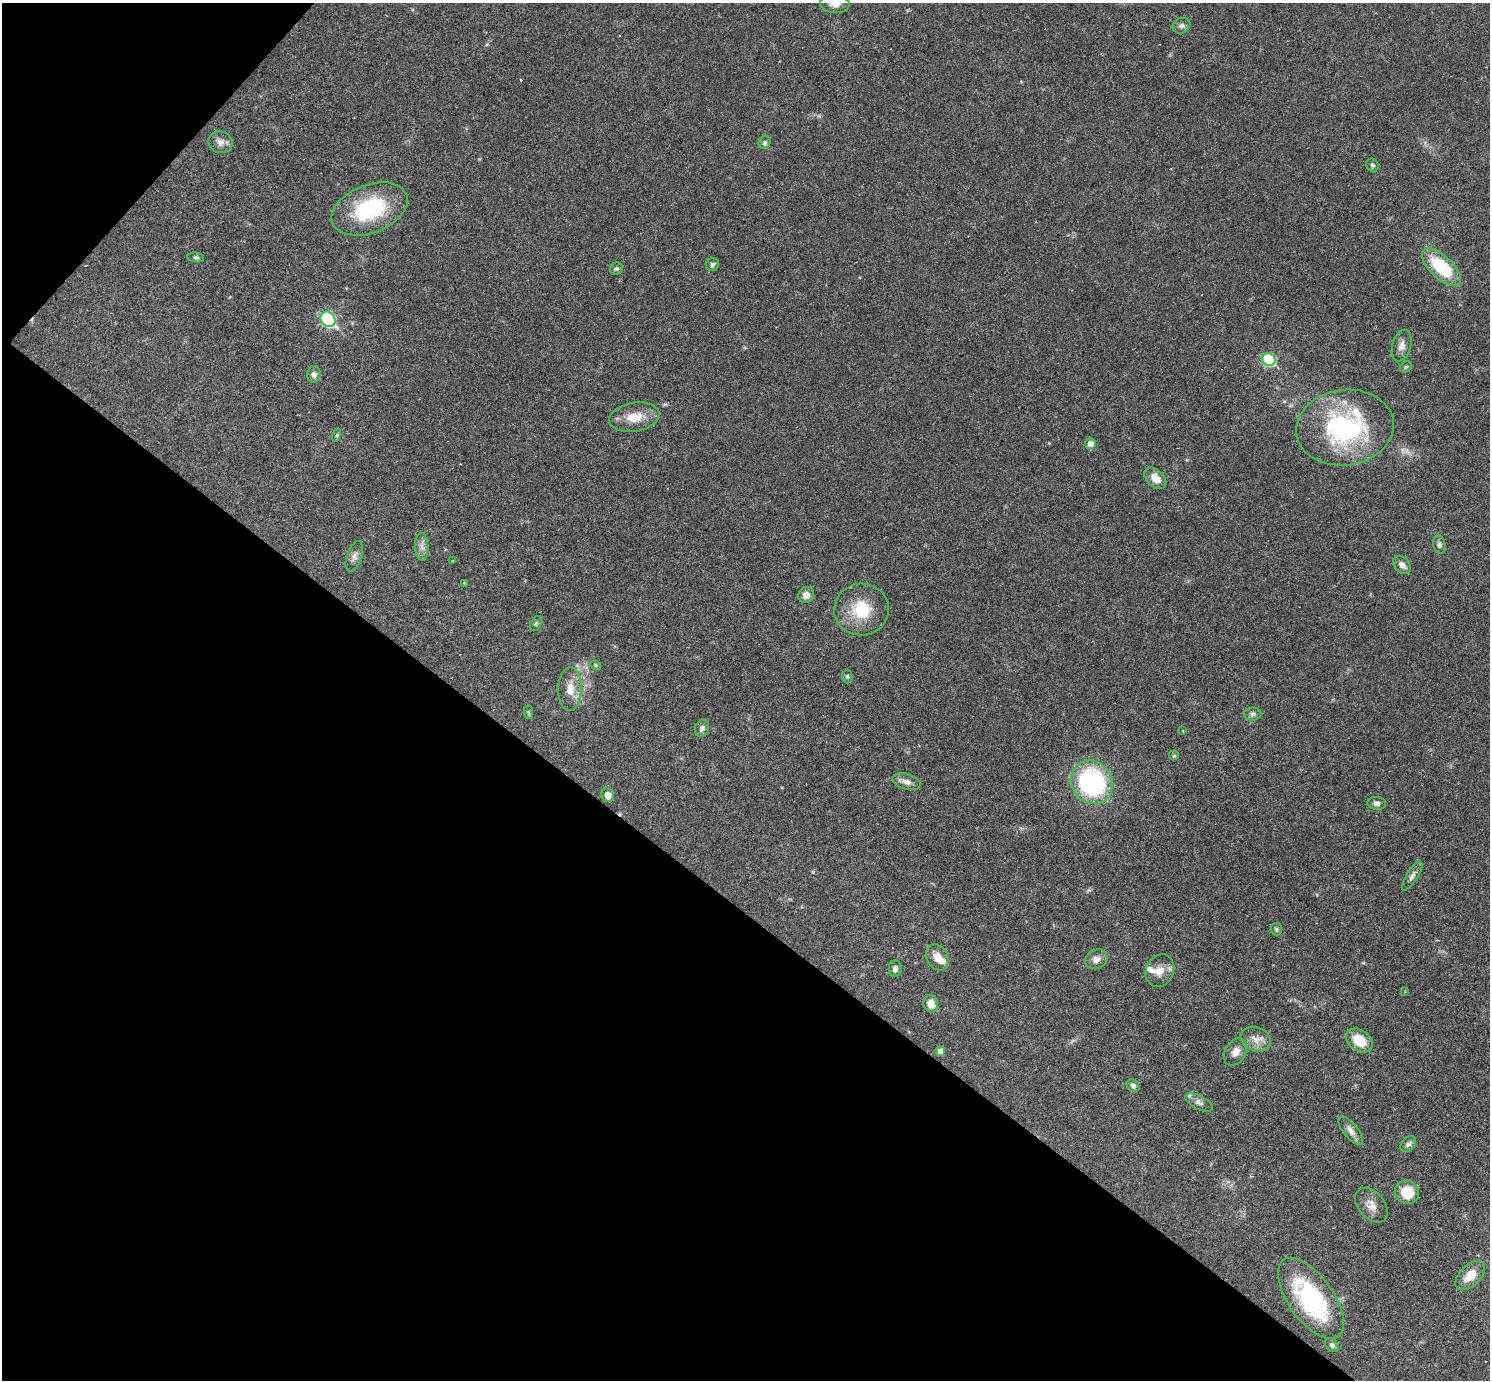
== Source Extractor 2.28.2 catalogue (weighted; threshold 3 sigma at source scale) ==
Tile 9 of 4 x 4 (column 1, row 3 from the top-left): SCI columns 2-1489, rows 1672-3049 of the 5953 x 5957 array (HDU 1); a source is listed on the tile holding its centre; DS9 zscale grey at full resolution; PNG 1492 x 1382 px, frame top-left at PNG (2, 3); each listed source drawn as its Kron ellipse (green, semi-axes under 4 px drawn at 4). Shown black and unused: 37% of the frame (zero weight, under 3 of 6 exposures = <1% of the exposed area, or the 3 px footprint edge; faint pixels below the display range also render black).
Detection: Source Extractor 2.28.2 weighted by HDU 2 'WHT'; one run over the whole footprint, this tile lists its part. Background 0.0199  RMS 0.0021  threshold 0.00846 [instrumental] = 3 sigma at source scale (4.09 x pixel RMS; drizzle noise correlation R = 1.36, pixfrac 0.8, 0.05/0.05 arcsec/px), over >= 5 px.
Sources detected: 68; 3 cosmic-ray / hot-pixel residue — neither listed nor drawn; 3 inside a brighter listed object's ellipse — not listed separately; the other 62 listed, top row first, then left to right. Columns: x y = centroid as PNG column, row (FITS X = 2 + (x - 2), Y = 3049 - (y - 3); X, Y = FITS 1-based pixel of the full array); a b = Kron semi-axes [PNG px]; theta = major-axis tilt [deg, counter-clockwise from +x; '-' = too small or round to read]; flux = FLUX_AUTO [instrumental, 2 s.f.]
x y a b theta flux
835 4 15 9 -5 1.3
1181 26 9 7 23 0.69
220 142 12 11 - 1.2
765 143 7 5 58 0.49
1372 165 7 6 - 0.42
370 209 40 24 21 16
196 257 8 5 -6 0.37
712 264 7 6 - 0.45
1441 267 24 11 -43 10
616 269 6 6 - 0.38
328 319 8 7 - 26
1402 346 16 9 75 1.3
1269 359 7 6 - 13
1406 367 6 5 - 0.27
314 374 8 7 - 0.76
634 417 25 14 9 3.7
1345 428 49 37 8 29
337 435 7 4 71 0.28
1090 444 5 5 - 1.3
1155 478 13 8 -43 2.1
1439 544 9 6 -79 0.67
422 547 14 6 -88 1.1
354 556 16 7 71 1
452 561 4 3 - 0.98
1402 565 10 7 -47 0.94
464 583 3 2 - 0.14
806 595 8 7 - 1.3
862 610 27 26 - 7.5
536 623 8 5 63 0.37
596 665 5 4 - 0.28
847 677 7 5 -89 0.37
570 689 22 12 88 2.8
528 712 7 4 -89 0.3
1253 714 8 6 1 0.57
702 728 9 7 67 0.67
1183 731 3 2 - 0.16
1174 756 5 5 - 0.29
906 782 14 7 -16 1.2
1092 782 22 20 -54 29
608 795 7 6 - 1.3
1377 803 9 6 -6 0.64
1412 876 17 5 58 0.89
1276 929 6 5 - 0.36
937 957 14 10 -62 2
1096 959 11 9 24 1.3
895 969 8 6 86 0.7
1160 971 17 14 64 2.3
1405 992 4 3 - 0.15
931 1004 9 7 -78 2
1256 1039 15 11 -22 1.9
1359 1040 14 10 -37 4.2
941 1051 5 4 - 1.4
1235 1052 14 10 60 1.5
1133 1086 7 5 -46 0.56
1199 1102 15 6 -27 0.85
1351 1131 17 7 -51 1.3
1408 1144 9 6 44 0.68
1407 1192 12 11 - 4.7
1371 1205 20 13 -49 2
1470 1276 18 10 45 3.2
1311 1298 47 22 -54 24
1332 1345 8 6 -46 0.52
Isophote crosses this tile's border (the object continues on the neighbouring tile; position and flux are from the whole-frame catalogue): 1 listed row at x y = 835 4